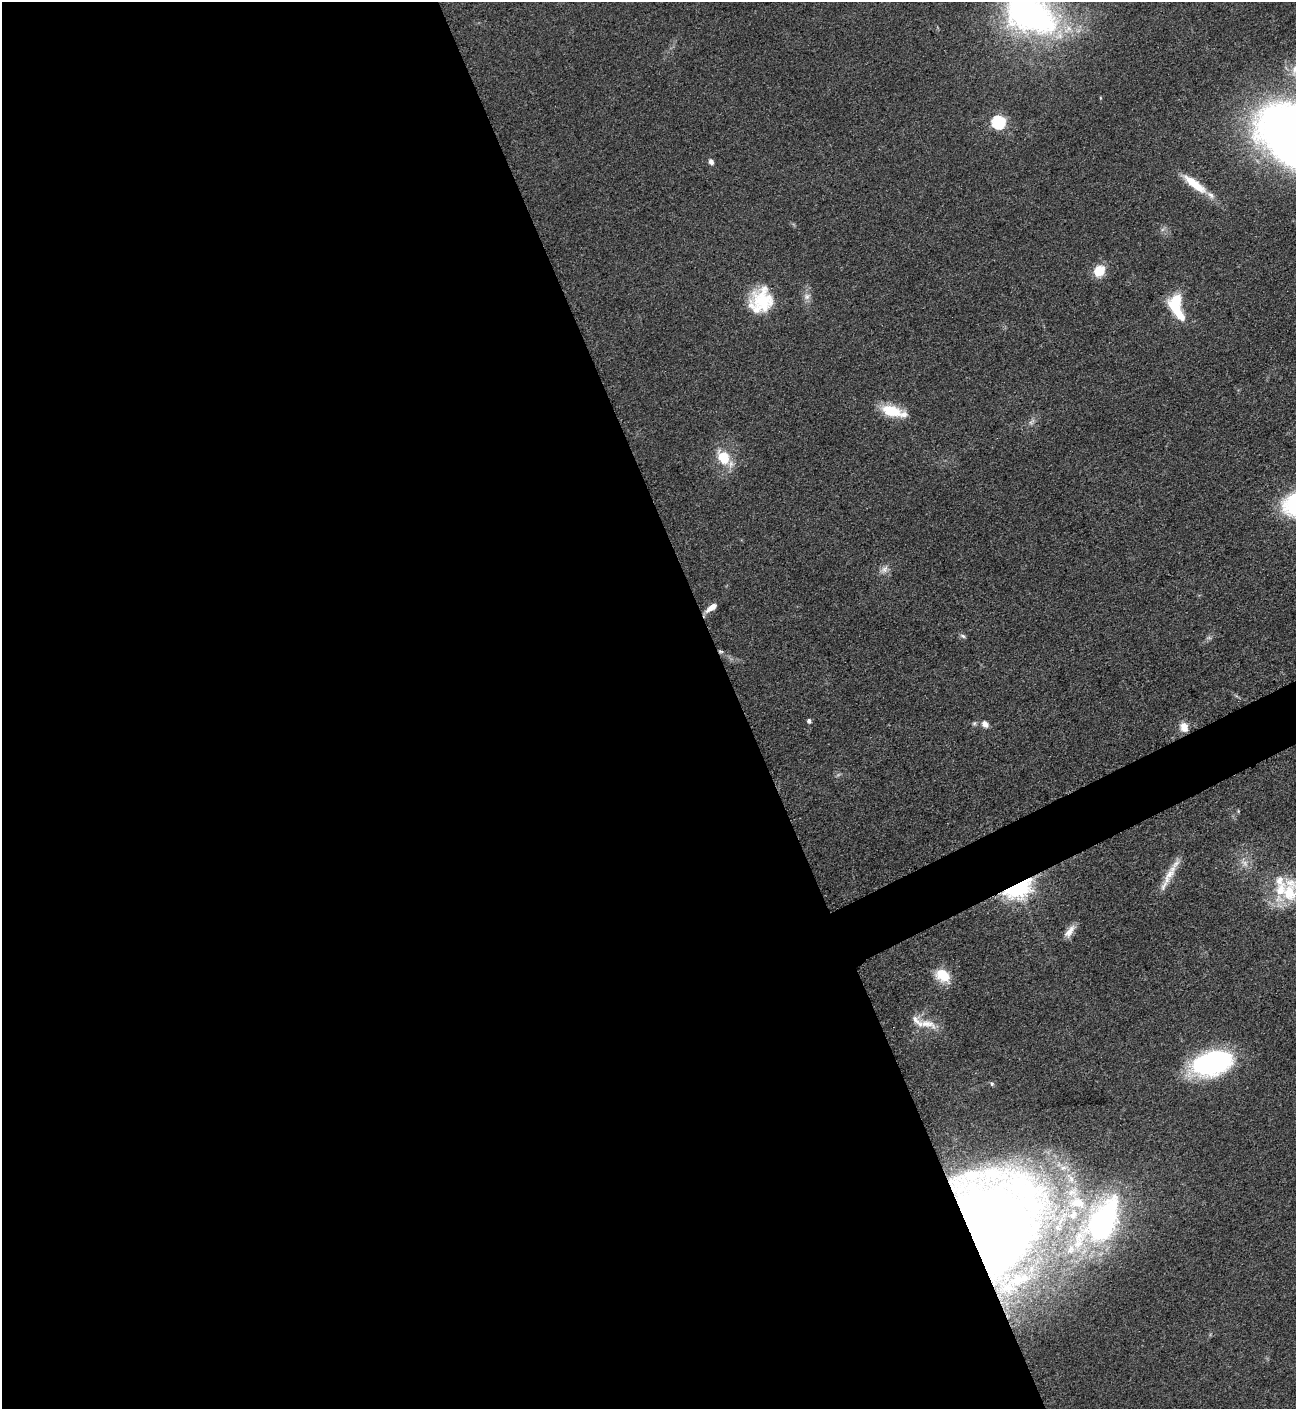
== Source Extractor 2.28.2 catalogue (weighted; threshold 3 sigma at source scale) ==
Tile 9 of 4 x 4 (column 1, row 3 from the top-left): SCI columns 162-1455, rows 1415-2821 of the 5636 x 5647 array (HDU 1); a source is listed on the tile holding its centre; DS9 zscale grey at full resolution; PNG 1298 x 1411 px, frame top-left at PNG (2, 2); no overlay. Shown black and unused: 59% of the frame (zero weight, under 3 of 5 exposures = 1% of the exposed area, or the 3 px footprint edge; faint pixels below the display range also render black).
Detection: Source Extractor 2.28.2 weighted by HDU 2 'WHT'; one run over the whole footprint, this tile lists its part. Background 0.0927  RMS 0.0067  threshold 0.0302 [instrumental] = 3 sigma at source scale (4.5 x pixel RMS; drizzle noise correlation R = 1.50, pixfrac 1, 0.05/0.05 arcsec/px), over >= 5 px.
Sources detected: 46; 11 inside a brighter listed object's ellipse — not listed separately; the other 35 listed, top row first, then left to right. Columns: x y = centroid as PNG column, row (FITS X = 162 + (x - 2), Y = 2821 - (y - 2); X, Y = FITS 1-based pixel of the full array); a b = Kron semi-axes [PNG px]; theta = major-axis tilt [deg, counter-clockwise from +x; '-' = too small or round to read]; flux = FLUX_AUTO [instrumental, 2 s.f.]
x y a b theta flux
1029 14 81 50 -33 200
998 122 6 6 - 92
711 162 7 6 - 2.3
1195 184 36 10 -37 18
1099 271 13 12 - 13
807 296 10 7 37 3.2
763 300 27 26 - 33
1176 300 15 12 46 19
1178 313 29 10 -48 15
892 411 27 13 -17 19
723 457 18 13 -62 19
885 569 11 8 58 3.7
711 607 14 6 36 6
963 636 7 5 -19 1.5
1209 638 7 4 -18 1.2
721 651 7 3 -9 1.1
809 721 4 4 - 2.1
974 723 6 5 - 1.2
985 724 10 7 -44 3.7
1184 727 13 10 -66 6.4
1245 863 12 8 -36 4.5
1169 876 33 10 61 12
1017 886 9 7 26 620
1289 893 26 22 76 33
1069 931 19 7 52 5.6
943 975 19 14 -34 15
928 1024 26 10 -12 9.7
1212 1063 39 20 17 130
992 1084 6 5 - 1.2
1064 1168 16 9 7 9.2
972 1175 22 16 4 18
1073 1192 21 17 67 22
1103 1220 63 36 67 140
988 1230 58 41 54 1500
1019 1280 30 8 19 9.9
Overlapping masked pixels (flux is a lower limit): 3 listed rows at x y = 721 651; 1017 886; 988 1230
Isophote crosses this tile's border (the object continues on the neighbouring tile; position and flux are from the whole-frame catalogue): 2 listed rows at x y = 1029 14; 1289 893